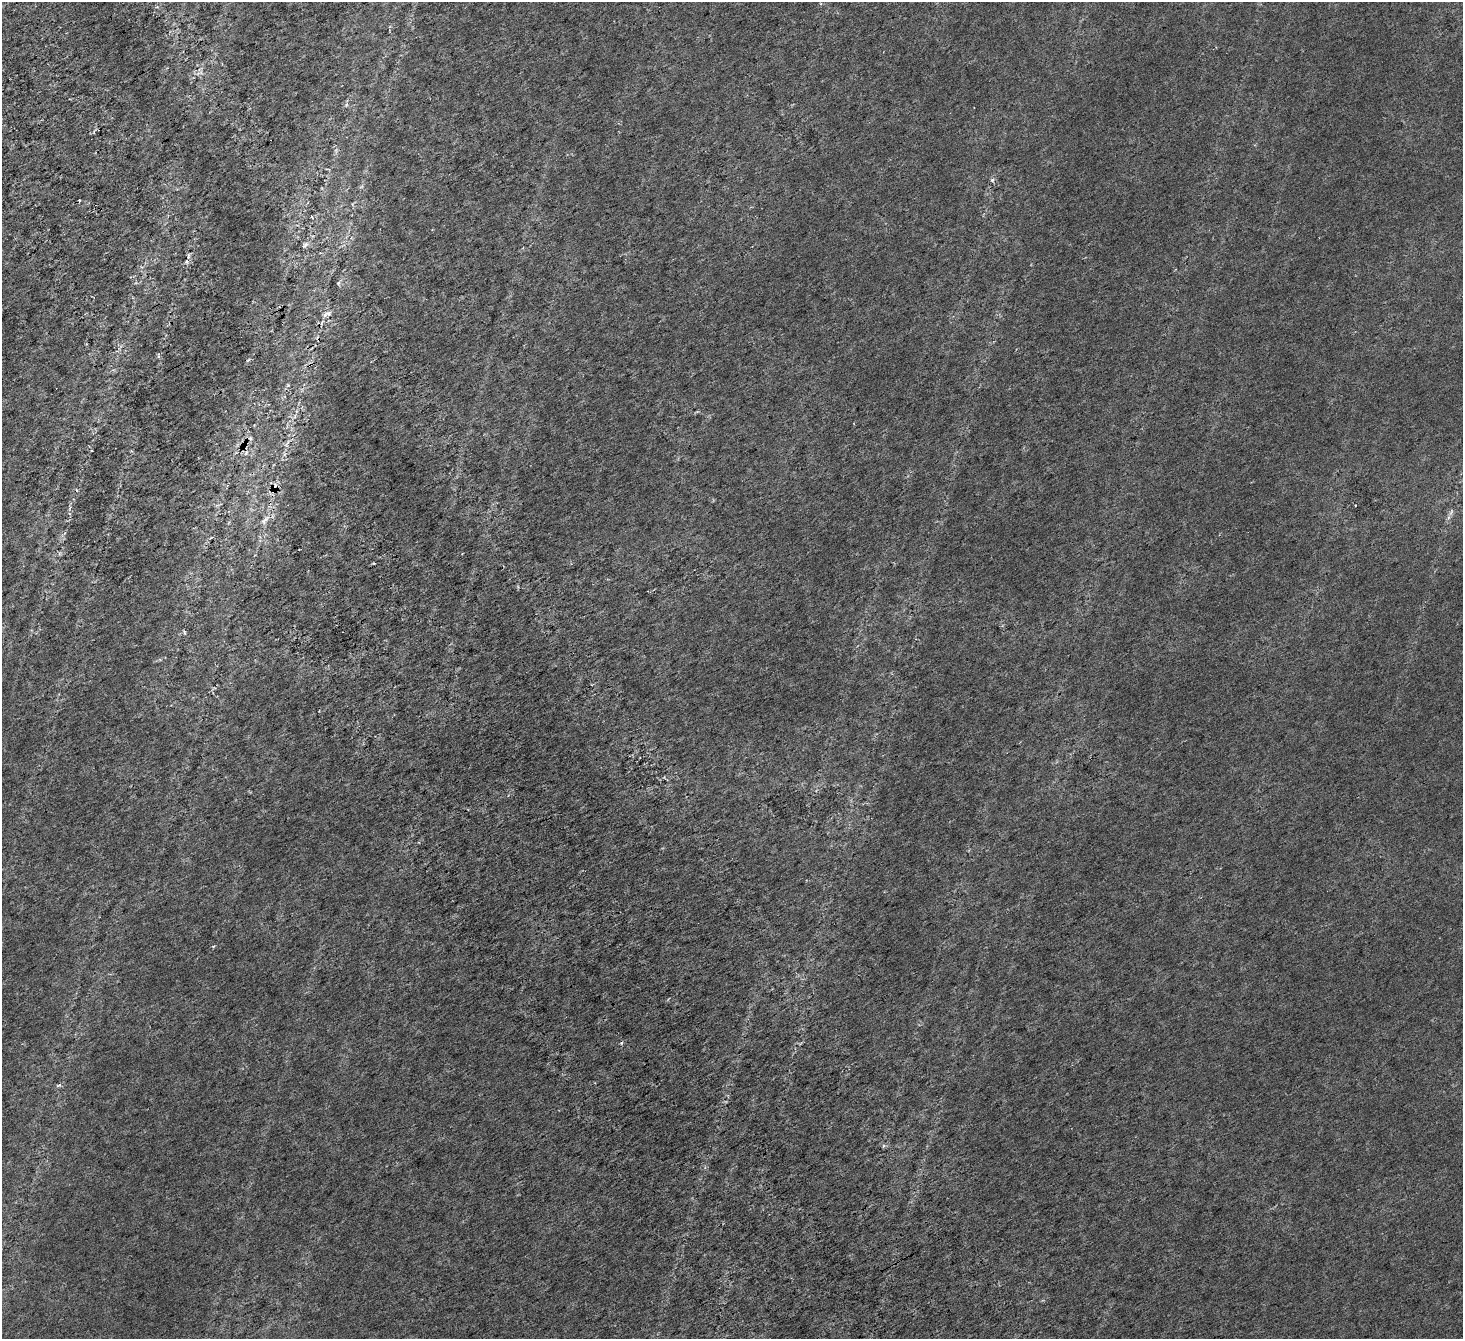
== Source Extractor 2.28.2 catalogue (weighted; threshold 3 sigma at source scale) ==
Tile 11 of 4 x 4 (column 3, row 3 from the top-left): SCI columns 3088-4548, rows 1674-3010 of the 6180 x 6078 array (HDU 1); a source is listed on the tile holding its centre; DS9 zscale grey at full resolution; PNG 1465 x 1341 px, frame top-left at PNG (2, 2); no overlay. Shown black and unused: <1% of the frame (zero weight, under 4 of 7 exposures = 11% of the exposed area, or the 3 px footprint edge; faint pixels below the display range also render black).
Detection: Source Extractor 2.28.2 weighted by HDU 2 'WHT'; one run over the whole footprint, this tile lists its part. Background 0.00654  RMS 0.0052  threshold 0.0214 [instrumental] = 3 sigma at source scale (4.09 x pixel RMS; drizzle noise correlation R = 1.36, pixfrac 0.8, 0.0396/0.0396 arcsec/px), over >= 5 px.
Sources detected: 21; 3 cosmic-ray / hot-pixel residue — not listed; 1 inside a brighter listed object's ellipse — not listed separately; the other 17 listed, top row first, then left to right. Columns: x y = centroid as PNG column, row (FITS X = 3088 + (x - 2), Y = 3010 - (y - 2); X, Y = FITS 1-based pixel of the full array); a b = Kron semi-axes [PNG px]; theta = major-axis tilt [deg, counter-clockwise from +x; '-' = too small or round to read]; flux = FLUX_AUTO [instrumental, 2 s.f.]
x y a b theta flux
346 105 6 4 72 0.73
992 180 6 6 - 0.85
305 245 13 4 40 1.6
188 256 10 4 86 1.2
338 283 5 5 - 0.89
327 314 13 6 22 2.2
318 339 6 4 -71 0.79
288 385 6 4 45 0.64
246 443 9 5 5 1.9
246 453 7 4 46 1
274 488 18 8 71 4.5
1451 512 12 4 70 1.5
265 520 16 5 43 2.6
184 632 7 4 -65 0.67
213 946 5 3 - 0.44
621 1043 5 3 - 0.54
59 1085 9 3 29 0.8
Overlapping masked pixels (flux is a lower limit): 3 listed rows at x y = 318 339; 246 443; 274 488
Unlisted compact peaks at least as high as the median listed source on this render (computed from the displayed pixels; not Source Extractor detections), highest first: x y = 77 490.